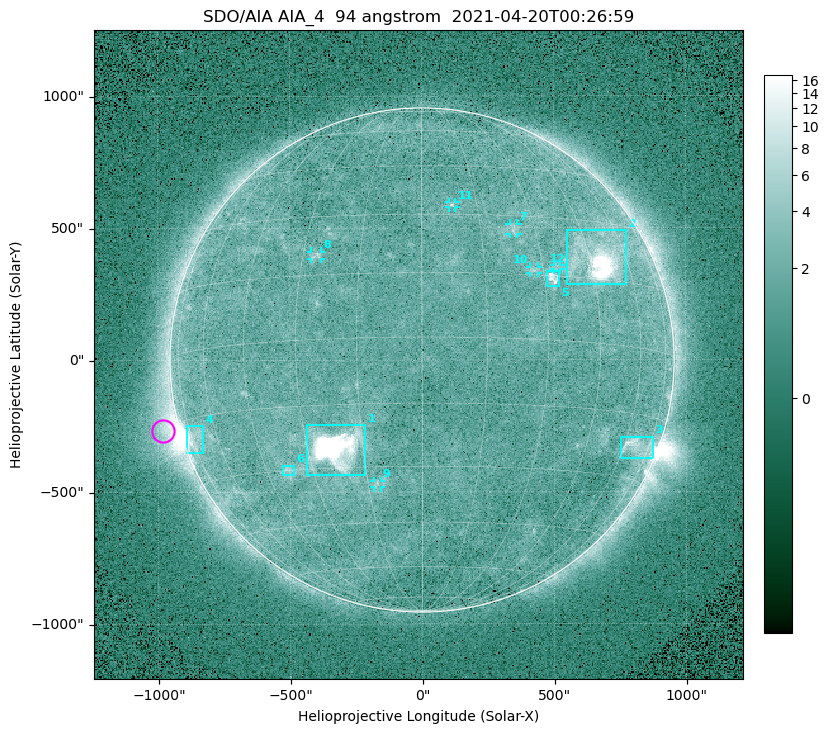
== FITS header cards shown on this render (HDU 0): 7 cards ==
TELESCOP= 'SDO/AIA '
INSTRUME= 'AIA_4   '
WAVELNTH=                   94
WAVEUNIT= 'angstrom'
DATE-OBS= '2021-04-20T00:26:59.12'
CTYPE1  = 'HPLN-TAN'
CTYPE2  = 'HPLT-TAN'

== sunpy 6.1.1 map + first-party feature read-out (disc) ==
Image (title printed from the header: SDO/AIA AIA_4  94 angstrom  2021-04-20T00:26:59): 512 x 512 px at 4.8 arcsec/px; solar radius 955 arcsec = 199 px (full disc in frame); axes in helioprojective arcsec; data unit not stated in the header (colour bar unlabelled)
Orientation: roll -0.138 deg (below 1 deg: not rotated)
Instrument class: DISC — disc imager (sunpy class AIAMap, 94 A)
Bright regions (active regions / flare kernels): reference = the median radial profile (limb darkening/brightening removed); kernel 5 px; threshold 5 sigma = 2.46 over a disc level ~1.72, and >= 1.15x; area >= 9 px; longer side >= 5 px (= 24 arcsec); searched inside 0.97 R_sun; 12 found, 12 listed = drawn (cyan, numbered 1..; 6 of them under ~33 arcsec drawn as corner ticks so the feature stays visible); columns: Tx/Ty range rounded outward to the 10 arcsec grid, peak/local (2 s.f.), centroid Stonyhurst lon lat
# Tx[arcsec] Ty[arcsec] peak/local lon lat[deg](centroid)
1 -440..-210 -440..-240 522 -22 -25
2 550..780 280..490 31 +47 +20
3 750..880 -380..-290 4.7 +66 -22
4 -900..-830 -350..-250 7.1 -72 -20
5 470..520 280..340 6.1 +32 +15
6 -530..-480 -440..-400 3.2 -38 -30
7 330..370 470..520 2.9 +24 +26
8 -420..-380 380..410 3.2 -26 +20
9 -180..-160 -480..-450 3 -12 -34
10 410..440 330..360 2.9 +27 +16
11 100..130 580..600 2.8 +8 +33
12 500..530 340..360 2.5 +34 +17
Off-limb structures (1.02-1.3 R_sun): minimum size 50 px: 6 found; the strongest spans PA ~90..115 deg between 1.02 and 1.21 R_sun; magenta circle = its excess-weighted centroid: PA ~105 deg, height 1.06 R_sun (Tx ~-980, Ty ~-270 arcsec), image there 4.6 x the reference